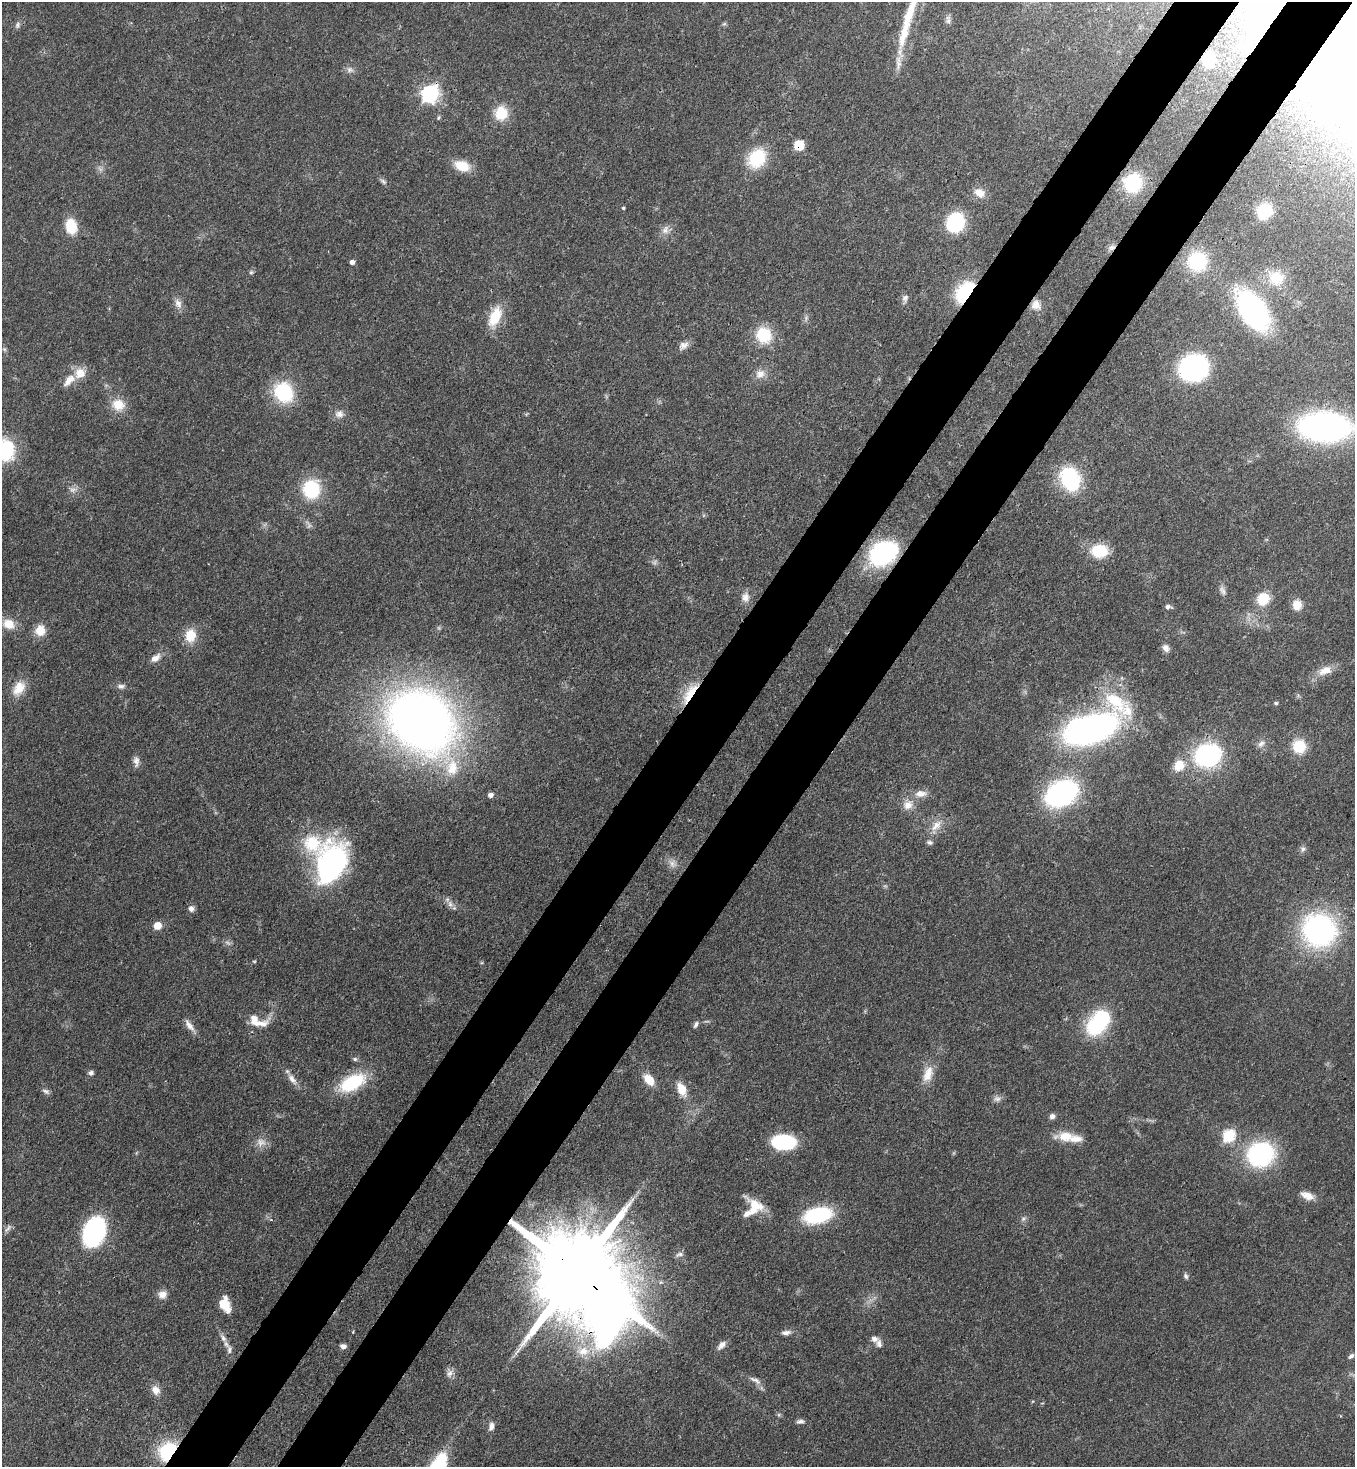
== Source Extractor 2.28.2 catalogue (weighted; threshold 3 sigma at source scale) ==
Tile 10 of 4 x 4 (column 2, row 3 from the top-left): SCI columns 1719-3071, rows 1525-2989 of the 6003 x 5980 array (HDU 1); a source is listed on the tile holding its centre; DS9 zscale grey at full resolution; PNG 1357 x 1469 px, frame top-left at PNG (2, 2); no overlay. Shown black and unused: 10% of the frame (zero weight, under 3 of 4 exposures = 7% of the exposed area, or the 3 px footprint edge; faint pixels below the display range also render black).
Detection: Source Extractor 2.28.2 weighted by HDU 2 'WHT'; one run over the whole footprint, this tile lists its part. Background 0.0899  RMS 0.0041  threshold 0.0183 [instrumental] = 3 sigma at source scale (4.5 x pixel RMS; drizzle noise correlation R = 1.50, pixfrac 1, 0.05/0.05 arcsec/px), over >= 5 px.
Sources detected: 142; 3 too faint to see at this stretch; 2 inside a brighter object's white glare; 1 long thin detection or spike segment (spike, bleed or trail) — not listed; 8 inside a brighter listed object's ellipse — not listed separately; the other 128 listed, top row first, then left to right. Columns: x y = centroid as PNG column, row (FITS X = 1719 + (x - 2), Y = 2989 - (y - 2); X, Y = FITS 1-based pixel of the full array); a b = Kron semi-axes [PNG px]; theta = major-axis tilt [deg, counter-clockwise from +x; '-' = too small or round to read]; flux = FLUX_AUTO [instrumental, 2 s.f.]
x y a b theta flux
1256 18 14 12 6 12
948 20 12 6 -82 1.4
724 24 7 4 18 0.6
17 25 9 6 76 1.1
1244 46 10 8 32 2
1208 59 9 8 - 15
349 70 9 8 - 1.7
429 93 7 7 - 140
501 113 15 14 - 10
438 118 5 5 - 0.59
799 145 8 8 - 9.6
757 158 20 17 51 20
462 166 17 11 -19 9
383 181 10 5 -43 1.1
1133 183 20 18 53 23
979 193 15 11 -30 4.3
623 208 3 3 - 0.57
1264 211 11 10 - 21
955 222 13 11 66 42
71 226 13 10 -78 12
665 230 12 9 84 2.6
1112 247 10 7 30 1.6
1197 261 20 20 - 23
352 262 5 4 - 1.7
251 272 6 5 - 0.72
1276 278 20 19 - 11
966 293 12 8 51 65
905 298 10 8 65 1.6
178 303 14 9 -63 2.8
1036 305 12 11 - 3.9
1253 310 28 16 -56 120
495 316 26 13 67 11
764 335 18 17 - 15
683 346 14 8 35 2.5
1193 368 19 18 - 84
80 373 15 14 - 5.5
760 374 13 11 35 3.7
283 392 21 18 -50 27
118 405 17 15 -19 7
339 414 12 10 10 2.6
1325 427 35 19 -2 170
5 451 10 9 - 84
1070 479 22 16 -65 35
311 489 20 18 88 21
886 550 20 13 -6 53
1099 551 16 12 2 16
1222 590 13 7 -65 1.7
745 597 14 10 85 3
1263 599 14 13 - 9.3
1297 605 12 11 - 4.4
1168 607 7 5 -4 1.4
9 624 17 13 -19 6.9
40 630 13 12 - 5.6
190 635 16 13 84 8
1166 648 10 7 -66 2
155 658 14 8 35 3
1325 671 19 11 22 5.2
121 686 10 5 -1 1.5
19 688 21 14 56 7
690 693 32 10 57 10
1115 701 38 21 -41 25
1276 703 4 4 - 0.81
421 720 54 43 -37 390
1091 729 48 24 17 140
1261 744 11 7 44 2
1299 746 14 14 - 11
1208 755 17 14 16 76
136 761 14 7 -89 2.2
1179 765 15 13 43 6.5
452 768 24 17 85 12
1061 793 21 15 28 110
920 794 16 9 4 3.8
490 795 5 5 - 1.9
908 805 13 12 - 4.4
936 825 21 9 45 4.9
930 842 8 6 -14 1.1
1303 849 9 5 68 1.2
331 864 46 30 71 75
672 864 13 9 -42 2.7
450 904 8 7 - 1.8
191 908 7 7 - 1.8
157 925 7 6 - 5.6
1319 930 29 27 -17 91
254 961 5 3 - 0.43
254 1019 15 10 -76 4.7
1101 1019 18 16 -89 27
696 1024 9 5 55 1.2
189 1025 20 7 -53 2.9
355 1059 7 5 -16 0.85
91 1073 6 6 - 1.3
928 1074 23 12 69 6.1
292 1079 18 8 -51 3.2
649 1080 13 9 -49 6.3
352 1083 29 15 27 24
682 1089 14 9 -63 6.7
46 1091 10 6 -30 1.3
997 1099 11 7 -5 1.6
1052 1116 7 6 - 1.5
1065 1136 20 13 0 7.6
1229 1136 6 6 - 46
261 1142 14 11 -9 3.3
783 1142 20 12 0 35
1260 1154 24 21 25 55
1307 1195 16 9 -21 3.8
754 1207 20 17 -55 9.7
818 1215 23 12 13 41
1023 1219 8 5 30 1
8 1228 13 5 48 1.4
94 1232 19 13 69 90
680 1254 11 6 15 1.3
578 1273 40 21 -46 11000
1186 1276 8 6 -69 0.97
162 1295 11 10 - 2.8
225 1305 15 10 -69 7.6
786 1333 12 6 5 1.9
223 1338 13 7 -54 2.2
874 1339 9 7 -8 1.9
721 1345 14 7 49 2.3
343 1346 6 5 - 1.8
229 1350 13 7 83 1.9
583 1351 18 13 5 7.3
1351 1356 8 5 40 1
450 1373 12 7 67 2.1
755 1380 19 6 -29 2.2
156 1390 13 11 -56 3.4
800 1421 11 6 4 1.3
491 1426 11 7 73 2.1
168 1451 14 11 52 33
Overlapping masked pixels (flux is a lower limit): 9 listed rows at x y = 1256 18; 1208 59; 799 145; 1112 247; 966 293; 886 550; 690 693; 578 1273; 168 1451
Isophote crosses this tile's border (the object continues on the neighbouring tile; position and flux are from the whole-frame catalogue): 3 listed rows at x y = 1256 18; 1325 427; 5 451